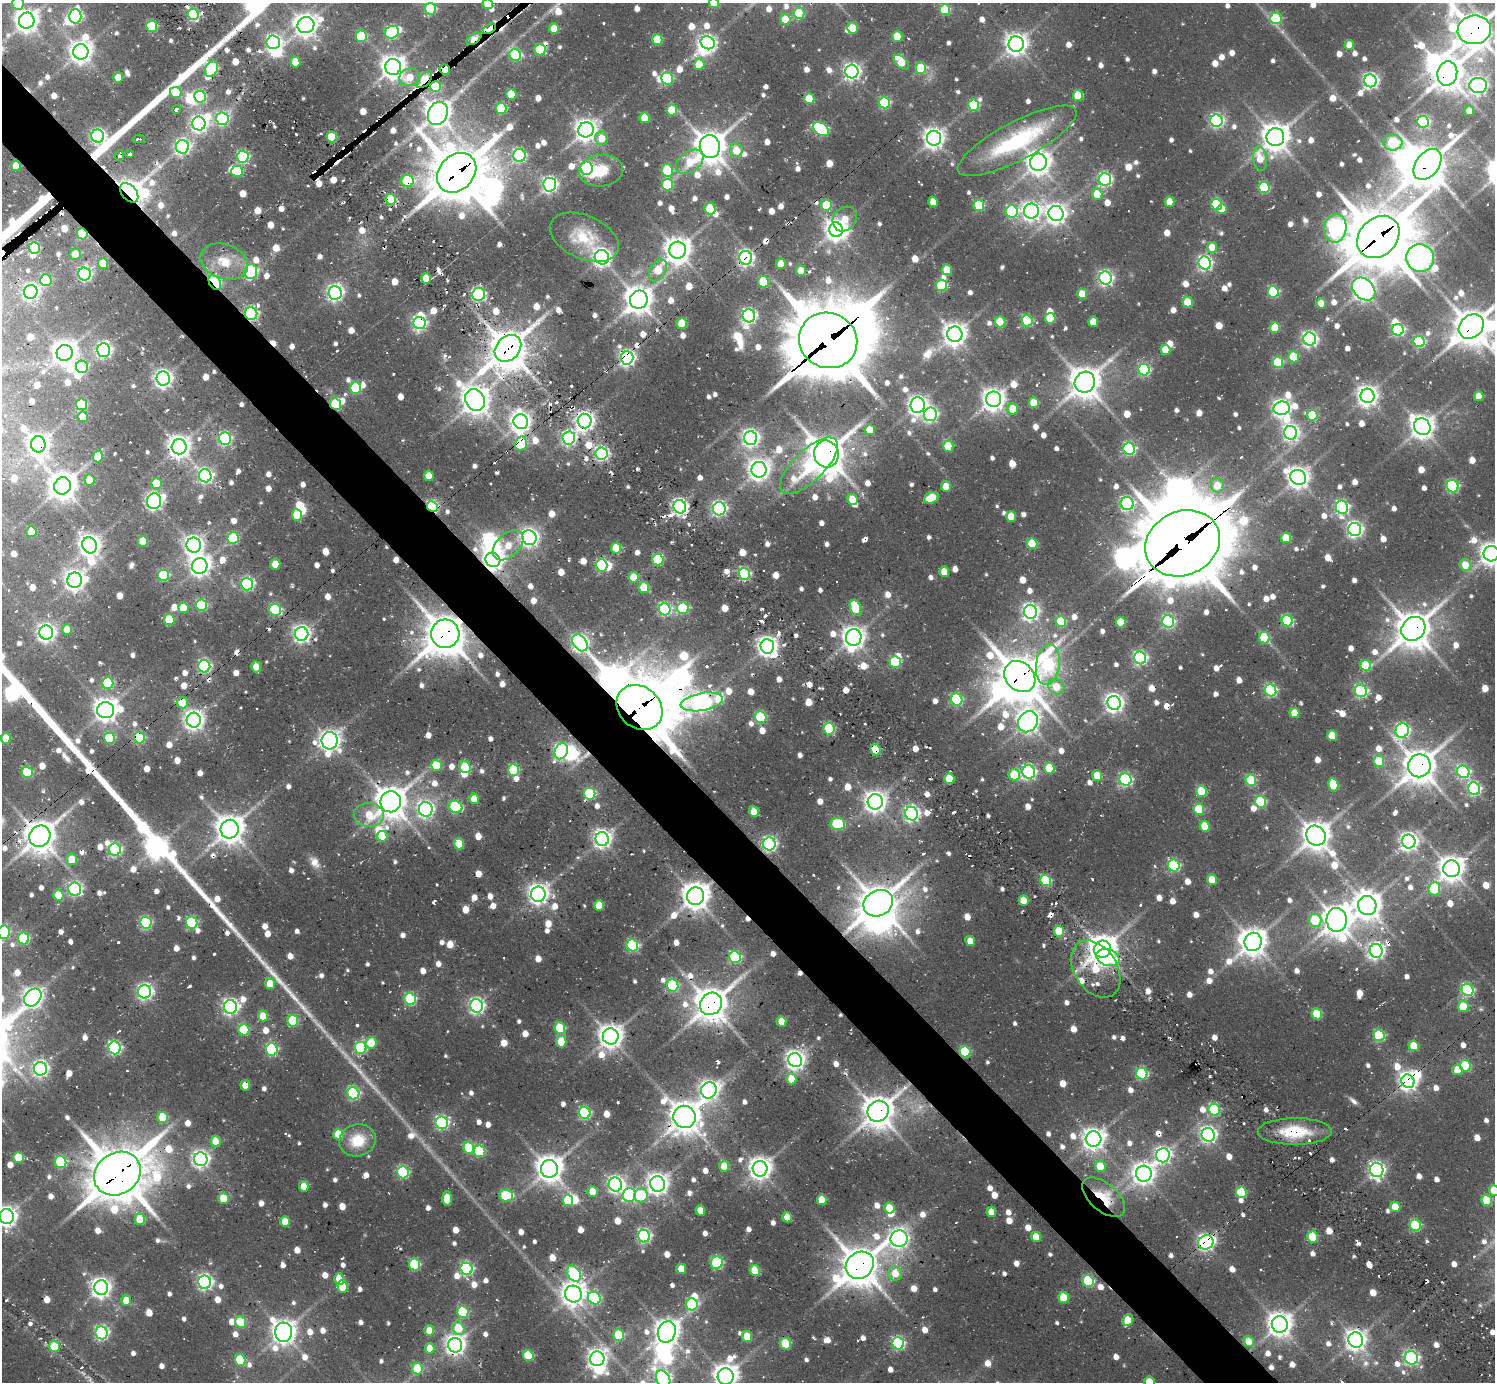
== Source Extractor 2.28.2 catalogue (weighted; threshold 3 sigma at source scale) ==
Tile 11 of 4 x 4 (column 3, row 3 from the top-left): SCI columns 2987-4479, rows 1711-3090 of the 6148 x 6134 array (HDU 1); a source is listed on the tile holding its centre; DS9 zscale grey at full resolution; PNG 1497 x 1384 px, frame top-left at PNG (2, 3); each listed source drawn as its Kron ellipse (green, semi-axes under 4 px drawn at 4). Shown black and unused: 5% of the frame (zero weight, under 2 of 3 exposures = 7% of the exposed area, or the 3 px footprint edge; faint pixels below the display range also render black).
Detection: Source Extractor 2.28.2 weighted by HDU 2 'WHT'; one run over the whole footprint, this tile lists its part. Background 0.136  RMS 0.011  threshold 0.0505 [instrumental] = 3 sigma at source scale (4.5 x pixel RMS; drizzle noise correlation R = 1.50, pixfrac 1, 0.05/0.05 arcsec/px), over >= 5 px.
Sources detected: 1362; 6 too faint to see at this stretch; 46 inside a brighter object's white glare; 62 cosmic-ray / hot-pixel residue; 3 long thin detections or spike segments (spike, bleed or trail) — neither listed nor drawn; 11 inside a brighter listed object's ellipse — not listed separately; of the other 1234, all 500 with FLUX_AUTO >= 18.9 (the completeness limit of this list) listed and drawn (734 fainter detections not listed), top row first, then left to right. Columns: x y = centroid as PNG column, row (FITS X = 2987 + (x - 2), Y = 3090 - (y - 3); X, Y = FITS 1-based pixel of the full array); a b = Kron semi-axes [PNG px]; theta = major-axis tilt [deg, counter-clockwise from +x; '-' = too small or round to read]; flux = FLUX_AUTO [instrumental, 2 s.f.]
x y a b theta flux
18 3 7 5 -86 32
714 3 5 5 - 21
488 4 5 5 - 27
431 9 6 5 - 94
945 10 5 5 - 68
799 13 5 5 - 88
193 14 6 5 - 150
75 16 7 6 - 200
1276 18 6 5 - 81
785 19 5 5 - 30
27 21 8 7 - 1100
306 25 8 8 - 1000
152 26 5 5 - 82
852 28 5 5 - 30
489 29 7 4 31 270
554 29 5 5 - 34
1474 30 17 14 9 2400
392 32 7 6 - 170
361 36 6 5 - 76
897 36 5 5 - 35
474 39 8 4 36 32
657 39 5 5 - 52
273 42 7 6 - 280
708 43 7 6 - 340
1016 44 7 7 - 870
1349 45 5 5 - 21
540 50 5 5 - 70
81 52 8 7 - 950
515 55 6 5 - 140
295 62 5 5 - 22
901 62 9 5 -45 32
699 64 5 5 - 28
393 67 8 8 - 1100
921 68 5 5 - 70
211 69 9 6 66 170
445 69 5 5 - 1700
852 72 7 6 - 440
1447 73 12 10 76 1800
118 77 5 5 - 20
410 77 10 9 - 22
667 78 6 5 - 110
424 80 10 5 49 67
1370 81 6 6 - 370
1478 85 9 7 1 570
436 86 5 5 - 76
176 92 5 5 - 31
511 94 5 5 - 38
1078 95 5 5 - 48
200 97 6 6 - 140
809 99 5 5 - 47
885 103 5 5 - 110
974 105 6 5 - 88
501 108 5 5 - 72
176 109 4 3 - 390
672 110 5 5 - 44
1469 111 5 5 - 24
438 113 12 9 66 1400
645 118 5 5 - 36
222 119 6 6 - 170
1216 121 6 6 - 250
1423 122 6 5 - 160
199 124 7 6 - 400
821 129 9 6 -35 160
586 130 8 7 - 900
98 136 6 6 - 320
332 137 5 5 - 45
1275 137 9 9 - 1400
602 138 7 6 - 19
934 138 7 7 - 780
139 139 5 3 - 130
1017 141 66 19 28 140
1393 143 9 8 - 95
182 147 7 6 - 310
710 147 11 10 - 2100
736 150 7 6 - 22
130 154 4 3 - 74
519 155 6 6 - 170
119 156 5 4 - 340
243 157 6 6 - 140
1260 159 12 7 -83 26
690 162 15 10 36 32
1038 162 9 8 - 1200
1427 164 17 11 52 2900
16 166 5 5 - 26
587 168 6 6 - 180
667 170 6 6 - 51
237 171 6 5 - 59
601 171 22 16 5 34
457 173 22 17 46 5100
1105 179 6 6 - 220
407 181 6 6 - 83
550 185 7 6 - 350
668 185 6 5 - 74
1264 187 5 5 - 94
129 193 11 7 -49 760
1097 194 5 5 - 30
391 199 5 5 - 68
933 202 5 4 - 19
1170 202 5 5 - 25
1217 204 5 5 - 76
826 205 5 5 - 57
979 205 5 5 - 79
710 209 6 5 - 48
1222 209 5 5 - 21
1012 211 6 6 - 130
1031 211 7 7 - 570
1056 214 8 7 - 740
845 219 13 11 52 20
1335 228 14 11 81 400
836 230 7 6 - 890
82 234 6 5 - 75
584 237 36 21 -24 44
1378 237 23 18 45 5500
1212 247 5 5 - 22
34 248 6 5 - 82
678 250 8 8 - 1400
75 254 6 5 - 19
602 257 7 7 - 540
746 258 7 6 - 320
1420 258 14 13 - 930
224 262 24 17 -19 30
103 263 5 5 - 34
1205 263 6 6 - 290
781 264 5 5 - 21
658 270 12 8 59 27
947 270 5 5 - 31
801 271 5 5 - 22
251 272 7 6 - 160
84 274 6 6 - 250
426 278 5 4 - 22
1105 278 6 6 - 310
46 280 6 5 - 87
215 282 8 5 -57 110
763 282 6 5 - 60
941 285 6 5 - 81
1364 289 13 9 -43 880
31 292 7 6 - 400
1273 292 6 5 - 110
335 293 7 6 - 410
479 294 6 6 - 220
1082 294 5 5 - 23
639 300 9 9 - 1500
1188 302 5 5 - 42
1321 303 5 5 - 24
251 314 6 6 - 230
749 316 6 6 - 310
1050 318 5 5 - 50
1027 321 6 5 - 110
1000 322 5 5 - 53
1093 322 5 5 - 23
420 323 6 6 - 280
682 323 5 5 - 41
1471 326 13 11 41 2400
1275 327 5 5 - 41
1398 330 6 5 - 200
955 334 8 7 - 1100
1310 339 6 6 - 370
828 340 29 27 -26 9200
1419 341 6 5 - 130
508 348 15 11 46 3000
104 350 7 6 - 290
1165 350 5 5 - 29
65 353 8 8 - 1100
1294 357 5 5 - 47
627 358 6 6 - 390
1278 362 5 5 - 70
82 367 6 6 - 110
1144 370 6 5 - 150
163 378 7 6 - 530
1085 382 10 10 - 1900
355 388 6 5 - 96
1367 396 7 7 - 770
1479 396 5 4 - 25
994 399 8 7 - 980
475 400 11 9 -59 1600
1034 403 5 5 - 29
82 404 5 5 - 87
335 404 6 5 - 65
918 405 8 7 - 620
1282 408 8 7 - 520
1013 409 6 5 - 23
930 414 7 6 - 260
1312 415 5 5 - 54
83 417 5 5 - 32
585 421 7 7 - 630
521 422 7 7 - 730
1422 427 9 8 - 1000
870 430 5 5 - 27
1291 433 7 6 - 360
569 438 6 6 - 270
751 438 7 6 - 510
225 439 6 6 - 200
38 444 8 7 - 790
521 444 7 5 76 81
948 446 5 5 - 53
179 447 7 7 - 950
1129 449 6 6 - 190
601 454 6 6 - 260
826 454 13 12 - 2800
98 457 6 5 - 26
809 466 37 15 44 85
759 470 8 7 - 870
205 476 6 6 - 300
429 476 5 5 - 20
1298 478 8 7 - 890
89 480 5 5 - 25
156 483 5 5 - 37
1217 485 7 6 - 21
63 486 9 8 - 1500
946 486 5 5 - 21
1452 486 6 6 - 140
932 498 7 5 24 48
852 499 6 5 - 22
154 501 8 7 - 380
1127 503 6 6 - 230
432 507 6 5 - 190
680 507 7 6 - 410
1342 507 7 6 - 230
719 509 7 6 - 290
297 515 5 5 - 48
1011 516 5 5 - 26
1355 529 6 6 - 360
31 532 5 5 - 35
233 538 6 5 - 86
529 538 7 7 - 490
1286 538 5 5 - 41
143 542 5 5 - 43
1183 543 38 32 25 11000
1032 544 5 5 - 59
90 545 8 7 - 840
194 545 7 7 - 650
508 545 18 11 43 26
616 548 5 5 - 37
1491 554 7 7 - 970
493 560 7 7 - 730
658 560 6 5 - 95
275 564 5 5 - 22
601 565 6 5 - 120
1465 565 6 5 - 22
200 566 8 7 - 740
944 572 5 4 - 20
744 574 6 5 - 160
163 575 6 5 - 91
633 577 5 5 - 32
75 580 7 7 - 740
247 584 6 6 - 200
644 587 5 5 - 45
201 605 6 5 - 110
183 608 5 5 - 34
683 608 6 6 - 100
855 608 8 5 -68 63
665 609 6 6 - 180
275 610 6 6 - 120
1030 612 7 6 - 430
169 620 5 5 - 46
1287 621 6 5 - 110
1061 622 5 5 - 64
1121 622 5 5 - 34
1168 622 6 6 - 180
1413 629 13 11 45 2500
67 630 5 5 - 23
46 633 7 7 - 550
302 634 7 6 - 480
445 634 14 14 - 3100
854 637 8 7 - 980
1264 638 6 5 - 67
580 643 9 6 -52 430
767 646 7 7 - 670
1140 658 6 6 - 240
895 662 6 5 - 93
1048 665 20 12 82 140
1366 665 5 5 - 56
204 666 6 6 - 220
256 667 5 5 - 24
1020 677 17 14 -46 3800
108 683 6 5 - 87
1056 687 8 7 - 21
1270 690 6 5 - 170
1361 691 6 6 - 200
957 699 6 5 - 140
702 702 21 9 10 610
182 703 6 5 - 32
1114 703 7 6 - 600
639 707 25 20 -42 6500
106 710 8 8 - 1100
1294 713 5 5 - 23
761 717 6 5 - 89
194 720 7 7 - 690
1028 722 11 9 58 950
829 729 6 5 - 110
1402 730 7 6 - 260
1332 736 5 5 - 36
139 737 6 5 - 93
6 738 5 5 - 26
109 738 6 5 - 68
330 741 9 8 - 760
875 750 6 5 - 46
561 751 8 6 65 310
1379 761 6 5 - 46
436 765 6 5 - 40
1419 766 11 11 - 2200
465 767 6 5 - 78
1049 768 5 5 - 41
514 770 6 5 - 89
27 772 6 5 - 93
1029 772 7 6 - 280
1463 772 6 6 - 170
1014 775 6 5 - 43
1097 776 5 5 - 30
949 779 5 5 - 37
1125 780 6 6 - 200
1251 780 6 5 - 75
1333 785 6 5 - 46
1474 789 6 6 - 210
1201 791 5 5 - 58
590 794 6 5 - 97
474 799 5 5 - 19
391 802 10 10 - 1900
875 802 7 7 - 860
1261 802 6 5 - 89
455 807 7 6 - 110
426 809 7 7 - 350
1199 809 5 5 - 61
754 812 5 5 - 21
911 814 7 6 - 370
369 815 15 12 -3 30
837 824 7 6 - 82
1205 826 5 5 - 38
230 829 9 9 - 1600
40 836 11 10 - 2000
382 836 5 5 - 38
1316 836 10 9 - 1600
602 839 7 6 - 540
1409 841 7 6 - 570
459 844 5 5 - 37
769 844 6 6 - 280
115 850 6 6 - 180
72 859 6 5 - 24
1174 866 6 5 - 140
1451 869 8 8 - 1300
1212 880 5 5 - 28
1046 881 6 5 - 97
75 889 6 6 - 230
1434 889 7 6 - 58
538 894 7 7 - 750
58 895 5 5 - 34
696 896 9 8 - 1500
1024 900 5 5 - 25
878 903 15 12 29 2800
599 905 5 5 - 33
1367 905 10 9 - 1400
1315 920 6 6 - 50
1337 920 12 10 -87 1700
146 923 6 5 - 140
192 923 6 5 - 130
1059 931 5 5 - 44
4 932 6 6 - 120
24 938 6 5 - 100
970 941 5 5 - 20
1253 942 9 8 - 1500
632 945 6 5 - 140
1102 949 8 8 - 1600
1376 951 7 6 - 410
735 957 6 5 - 150
1108 958 12 8 -19 70
1096 969 31 21 -57 56
270 984 5 5 - 25
673 985 6 5 - 120
1468 990 6 5 - 170
144 992 7 6 - 360
33 998 10 7 47 680
410 999 6 5 - 130
711 1004 12 10 47 2200
477 1006 7 6 - 350
1463 1006 5 5 - 36
230 1007 7 6 - 380
1317 1014 5 5 - 51
263 1016 5 5 - 25
293 1021 6 5 - 74
781 1021 5 5 - 21
560 1028 6 5 - 70
244 1030 6 5 - 64
1379 1035 6 5 - 100
611 1036 8 8 - 1100
561 1042 6 5 - 37
371 1043 5 5 - 34
1414 1046 5 5 - 35
115 1048 6 6 - 210
361 1048 6 6 - 130
272 1050 6 5 - 140
965 1052 6 5 - 75
795 1060 7 6 - 620
1465 1066 6 5 - 77
40 1069 7 6 - 360
1457 1070 5 5 - 19
1142 1074 6 5 - 130
791 1079 5 5 - 24
1408 1081 7 6 - 540
245 1085 5 4 - 19
709 1090 8 7 - 610
353 1093 6 6 - 170
1214 1110 6 5 - 110
878 1111 11 10 - 2000
585 1113 6 6 - 160
163 1117 5 5 - 46
684 1117 11 11 - 2200
442 1123 6 6 - 230
1295 1131 37 13 0 53
339 1135 5 5 - 43
1208 1135 7 6 - 400
1093 1139 8 7 - 880
358 1140 18 16 17 34
215 1141 5 5 - 20
469 1148 6 5 - 67
480 1151 6 5 - 88
1163 1155 7 7 - 370
19 1157 5 5 - 44
201 1159 7 6 - 440
61 1162 6 5 - 86
724 1166 5 5 - 23
1100 1166 6 5 - 28
549 1169 9 8 - 1500
760 1169 7 7 - 950
1377 1170 7 6 - 390
403 1172 6 5 - 130
117 1174 24 20 33 5600
1144 1174 8 8 - 880
615 1184 7 6 - 420
658 1184 7 7 - 790
304 1186 5 5 - 22
1494 1190 5 5 - 23
592 1191 5 5 - 20
1241 1192 5 5 - 63
506 1195 7 6 - 74
629 1195 7 6 - 150
641 1196 7 6 - 56
1104 1197 26 13 -40 40
223 1199 5 5 - 37
447 1199 7 5 89 29
568 1200 6 5 - 53
822 1200 5 5 - 32
1487 1200 5 5 - 51
1395 1207 5 5 - 23
889 1208 5 5 - 29
700 1210 5 5 - 21
991 1212 5 4 - 20
7 1216 7 7 - 720
787 1217 5 5 - 24
140 1219 6 5 - 39
285 1222 5 5 - 28
1415 1225 6 5 - 100
644 1236 6 6 - 250
1036 1237 5 4 - 25
1312 1237 5 5 - 57
899 1238 8 8 - 590
1206 1242 8 7 - 400
717 1263 6 6 - 120
415 1264 6 5 - 90
860 1265 15 13 38 2900
466 1269 6 6 - 220
681 1269 5 5 - 24
755 1270 5 5 - 43
895 1273 7 6 - 21
574 1274 9 6 -54 150
339 1279 5 5 - 24
1088 1281 6 5 - 91
205 1282 7 6 - 330
342 1286 6 5 - 36
101 1288 7 7 - 610
573 1294 8 8 - 1000
1063 1297 5 5 - 39
594 1298 7 6 - 130
126 1301 5 5 - 23
692 1304 6 6 - 110
463 1312 6 5 - 98
1128 1320 6 5 - 23
241 1322 6 5 - 58
1280 1325 8 8 - 1100
458 1328 7 5 -59 44
429 1331 5 5 - 19
284 1332 9 8 - 1100
667 1332 11 8 69 1200
102 1333 6 6 - 240
619 1335 6 5 - 60
747 1336 5 5 - 29
1356 1340 8 7 - 790
1249 1341 5 5 - 19
898 1343 6 5 - 190
785 1344 6 5 - 53
455 1345 7 7 - 710
54 1346 5 5 - 54
430 1348 5 5 - 20
528 1356 5 5 - 64
1411 1358 7 6 - 280
597 1359 7 7 - 630
240 1360 6 5 - 66
417 1369 5 5 - 50
726 1376 8 8 - 1200
663 1379 9 6 -58 310
1149 1382 5 5 - 29
Overlapping masked pixels (flux is a lower limit): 61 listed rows (the first 20) at x y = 193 14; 489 29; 1474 30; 474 39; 445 69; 1447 73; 424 80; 436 86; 438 113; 1427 164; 16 166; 457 173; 407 181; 129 193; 391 199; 82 234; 1378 237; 746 258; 215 282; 251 314
Isophote crosses this tile's border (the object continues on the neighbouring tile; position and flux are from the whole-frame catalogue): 12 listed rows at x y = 18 3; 714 3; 488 4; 1474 30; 1471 326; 1491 554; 4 932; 1494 1190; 7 1216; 726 1376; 663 1379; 1149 1382
Unlisted compact peaks at least as high as the median listed source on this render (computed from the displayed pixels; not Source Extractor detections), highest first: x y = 954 812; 1354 1256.